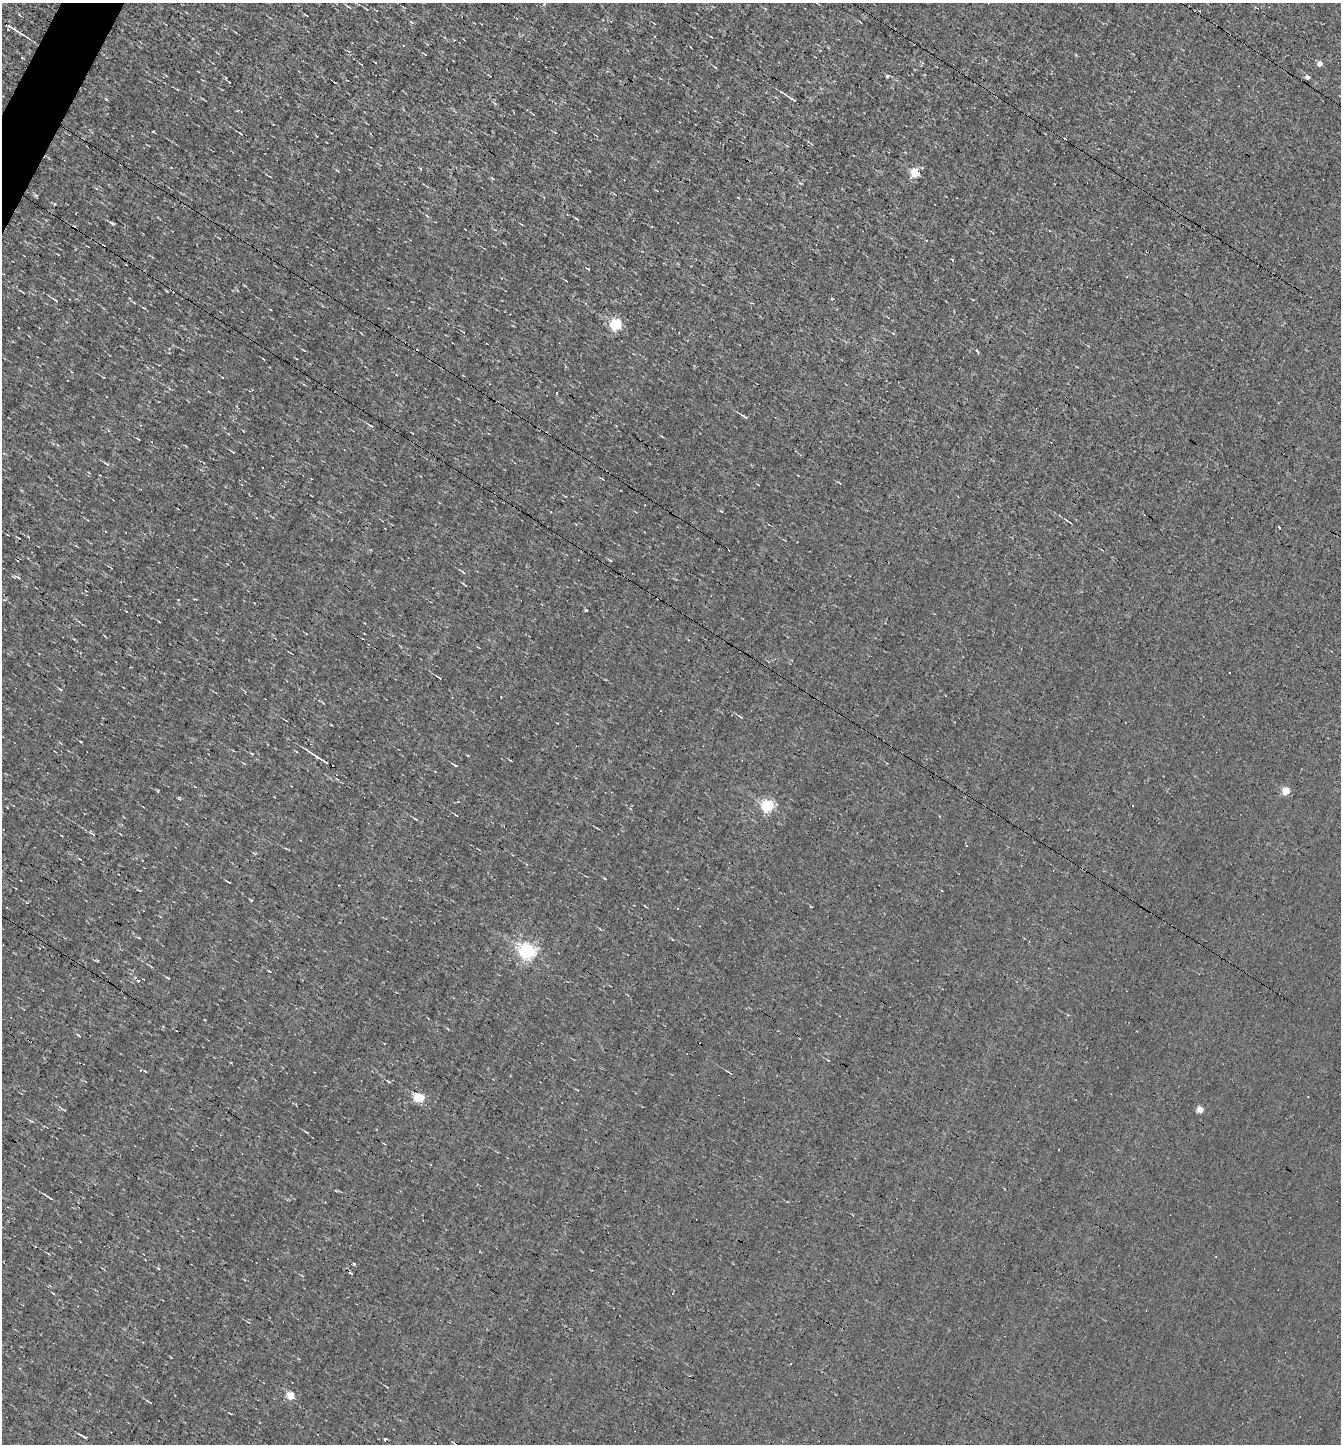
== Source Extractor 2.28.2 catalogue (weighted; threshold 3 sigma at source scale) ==
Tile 11 of 4 x 4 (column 3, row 3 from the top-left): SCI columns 2816-4154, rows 1443-2884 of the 5770 x 5767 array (HDU 1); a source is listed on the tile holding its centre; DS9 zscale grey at full resolution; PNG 1343 x 1446 px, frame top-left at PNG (2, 3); no overlay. Shown black and unused: <1% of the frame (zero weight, under 3 of 4 exposures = <1% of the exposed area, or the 3 px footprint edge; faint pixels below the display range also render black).
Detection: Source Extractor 2.28.2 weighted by HDU 2 'WHT'; one run over the whole footprint, this tile lists its part. Background -6.74e-04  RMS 0.038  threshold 0.171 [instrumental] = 3 sigma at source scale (4.5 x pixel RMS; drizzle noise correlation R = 1.50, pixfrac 1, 0.05/0.05 arcsec/px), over >= 5 px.
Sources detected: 79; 17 cosmic-ray / hot-pixel residue — not listed; the other 62 listed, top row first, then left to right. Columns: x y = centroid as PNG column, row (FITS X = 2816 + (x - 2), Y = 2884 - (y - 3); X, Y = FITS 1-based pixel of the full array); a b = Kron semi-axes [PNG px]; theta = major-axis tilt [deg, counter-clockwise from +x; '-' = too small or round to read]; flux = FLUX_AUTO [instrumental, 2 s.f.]
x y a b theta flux
11 27 27 3 -33 29
8 29 3 3 - 7.2
1320 63 5 5 - 21
887 76 4 4 - 5.1
1307 77 4 4 - 15
226 78 4 3 - 3.3
229 82 2 2 - 2.3
791 98 13 3 -33 13
106 99 3 2 - 5.4
316 136 3 2 - 4.1
915 173 5 5 - 170
577 219 6 3 -20 3.7
522 225 4 2 - 3.2
952 260 3 3 - 13
588 269 4 3 - 21
566 281 3 2 - 2.4
23 292 8 2 -35 3.6
55 300 9 3 -31 6.6
616 325 5 5 - 410
893 333 4 3 - 3.9
977 351 4 3 - 38
745 417 9 3 -32 7.1
370 426 8 3 -31 5.1
138 439 4 2 - 3
233 452 7 3 -33 4.1
106 464 9 3 -33 5.7
89 473 4 3 - 3.7
1279 527 3 3 - 21
19 538 4 2 - 2.5
610 560 5 3 - 3.4
463 572 8 3 -32 5.3
18 577 6 3 -21 5.6
465 585 8 2 -40 3.9
178 600 3 3 - 2.9
586 610 3 3 - 6
159 622 3 2 - 2.4
1229 672 2 2 - 2.8
439 677 7 2 -36 4.8
61 690 5 3 - 3.7
323 703 6 2 -44 3.2
740 716 7 3 -41 4.7
321 759 24 3 -32 26
455 765 6 2 -33 4.5
1286 791 4 4 - 93
768 806 5 5 - 470
457 816 4 2 - 2.6
416 819 6 3 -35 4.2
92 833 9 2 -35 4.5
678 909 3 2 - 5.4
527 951 6 6 - 1200
139 981 4 3 - 9.3
828 1060 4 2 - 2.5
419 1097 6 5 - 220
1200 1109 4 4 - 62
63 1110 8 2 -21 4.5
49 1198 9 3 -34 6.8
354 1264 3 3 - 35
387 1387 4 3 - 2.6
291 1395 5 4 - 110
149 1402 7 2 -31 3.9
84 1437 7 3 -28 8.5
385 1439 3 3 - 10
Overlapping masked pixels (flux is a lower limit): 1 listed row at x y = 915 173
Unlisted compact peaks at least as high as the median listed source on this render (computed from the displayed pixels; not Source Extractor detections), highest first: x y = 153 131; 252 754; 269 971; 31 1121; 78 1035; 145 1071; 158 791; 411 22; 36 195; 715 67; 81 742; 195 599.